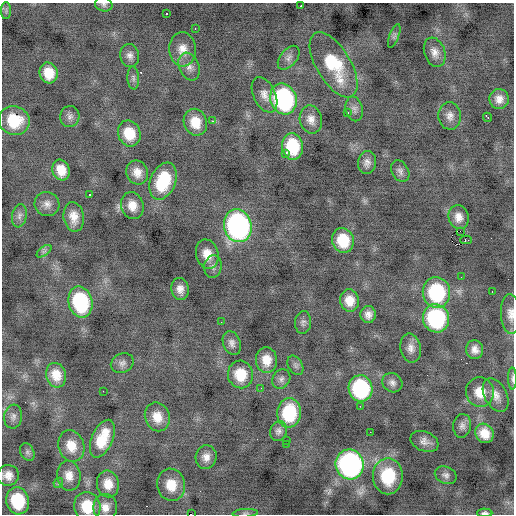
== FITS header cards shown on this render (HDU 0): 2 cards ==
NAXIS1  =                  512 / Axis length
NAXIS2  =                  512 / Axis length

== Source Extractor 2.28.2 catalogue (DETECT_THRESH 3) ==
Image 512 x 512 px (HDU 0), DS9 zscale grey, 1 PNG px = 1 image px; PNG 516 x 516 px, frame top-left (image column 1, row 512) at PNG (2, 3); each listed source drawn as its Kron ellipse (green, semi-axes under 4 px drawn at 4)
Background -0.409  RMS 1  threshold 2.99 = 3 sigma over >= 5 px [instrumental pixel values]
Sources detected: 103; all 103 listed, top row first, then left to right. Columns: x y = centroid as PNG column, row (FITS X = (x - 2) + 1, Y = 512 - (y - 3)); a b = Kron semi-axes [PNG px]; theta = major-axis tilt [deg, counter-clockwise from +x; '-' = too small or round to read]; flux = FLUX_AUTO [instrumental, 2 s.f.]
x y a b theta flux
104 4 9 7 -13 190
301 5 3 2 - 120
6 11 8 5 -90 170
166 14 3 2 - 160
195 29 3 2 - 92
394 36 13 4 69 180
182 49 17 13 -86 860
435 52 15 10 -71 530
130 56 11 9 -80 360
289 58 14 8 50 370
334 65 36 17 -59 3700
189 67 14 10 -67 500
49 73 10 9 - 1300
133 78 11 6 -86 210
264 95 19 11 -65 640
283 99 16 13 -69 11000
499 99 10 9 - 550
354 109 12 8 -77 310
348 113 3 2 - 180
450 116 14 11 -86 480
70 117 10 9 - 310
488 117 5 2 - 210
311 119 14 11 -78 600
14 121 15 14 - 2300
212 121 3 2 - 210
195 122 13 11 -70 1200
129 133 13 11 -69 1600
292 146 13 10 -84 2900
286 153 3 3 - 1300
367 162 11 9 79 370
61 170 10 8 -71 980
400 171 11 8 -59 290
137 172 12 10 -68 680
163 181 19 12 68 3100
89 195 3 3 - 380
47 204 12 11 - 470
132 206 14 11 -76 780
19 216 12 7 79 280
74 217 15 10 -82 780
459 217 12 10 -77 600
238 226 17 13 -74 18000
460 231 2 2 - 330
343 240 12 10 -76 2100
466 240 5 2 - 95
44 251 8 4 37 160
207 254 15 11 -74 930
213 267 11 8 81 310
461 277 2 2 - 33
180 289 11 8 -80 500
436 292 15 13 -82 5700
492 292 3 2 - 94
349 301 11 9 -84 920
80 302 16 12 -76 5600
511 314 20 10 -87 640
368 315 8 7 - 430
436 318 14 13 - 7100
221 322 2 2 - 33
303 322 11 8 86 230
232 343 12 8 -70 340
411 348 14 10 -79 480
475 350 9 8 - 460
266 360 13 10 -85 940
122 363 12 9 24 310
295 365 10 7 -60 200
240 374 14 12 -78 1700
56 375 12 10 -74 1300
512 378 11 4 -89 190
281 379 10 8 54 280
392 383 10 9 - 320
261 388 2 2 - 160
360 388 13 12 - 7000
103 391 2 2 - 33
480 392 15 14 - 1200
496 395 18 11 -63 670
360 406 2 2 - 580
289 413 15 12 85 3700
13 417 12 9 82 330
157 417 14 12 -69 990
462 426 12 8 83 330
278 431 10 8 68 280
370 432 2 2 - 190
484 433 10 9 - 900
102 439 20 10 67 1900
287 440 2 2 - 85
424 441 14 9 -22 450
287 444 3 2 - 440
71 446 16 13 -71 1200
27 452 9 6 -62 200
206 457 12 10 78 530
350 464 15 14 - 18000
8 475 11 10 - 600
446 475 11 8 -24 290
69 476 15 12 -82 780
388 476 18 15 -90 3100
58 483 5 4 - 190
108 484 13 11 -79 960
171 485 16 14 -80 1300
18 501 14 11 -77 3200
87 507 15 13 -76 1900
105 507 13 11 -90 670
245 513 13 2 4 120
485 513 7 4 -1 190
191 514 2 2 - 110
At the frame edge (FLAGS 8, measured only in part): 7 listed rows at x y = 104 4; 511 314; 512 378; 87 507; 245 513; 485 513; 191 514